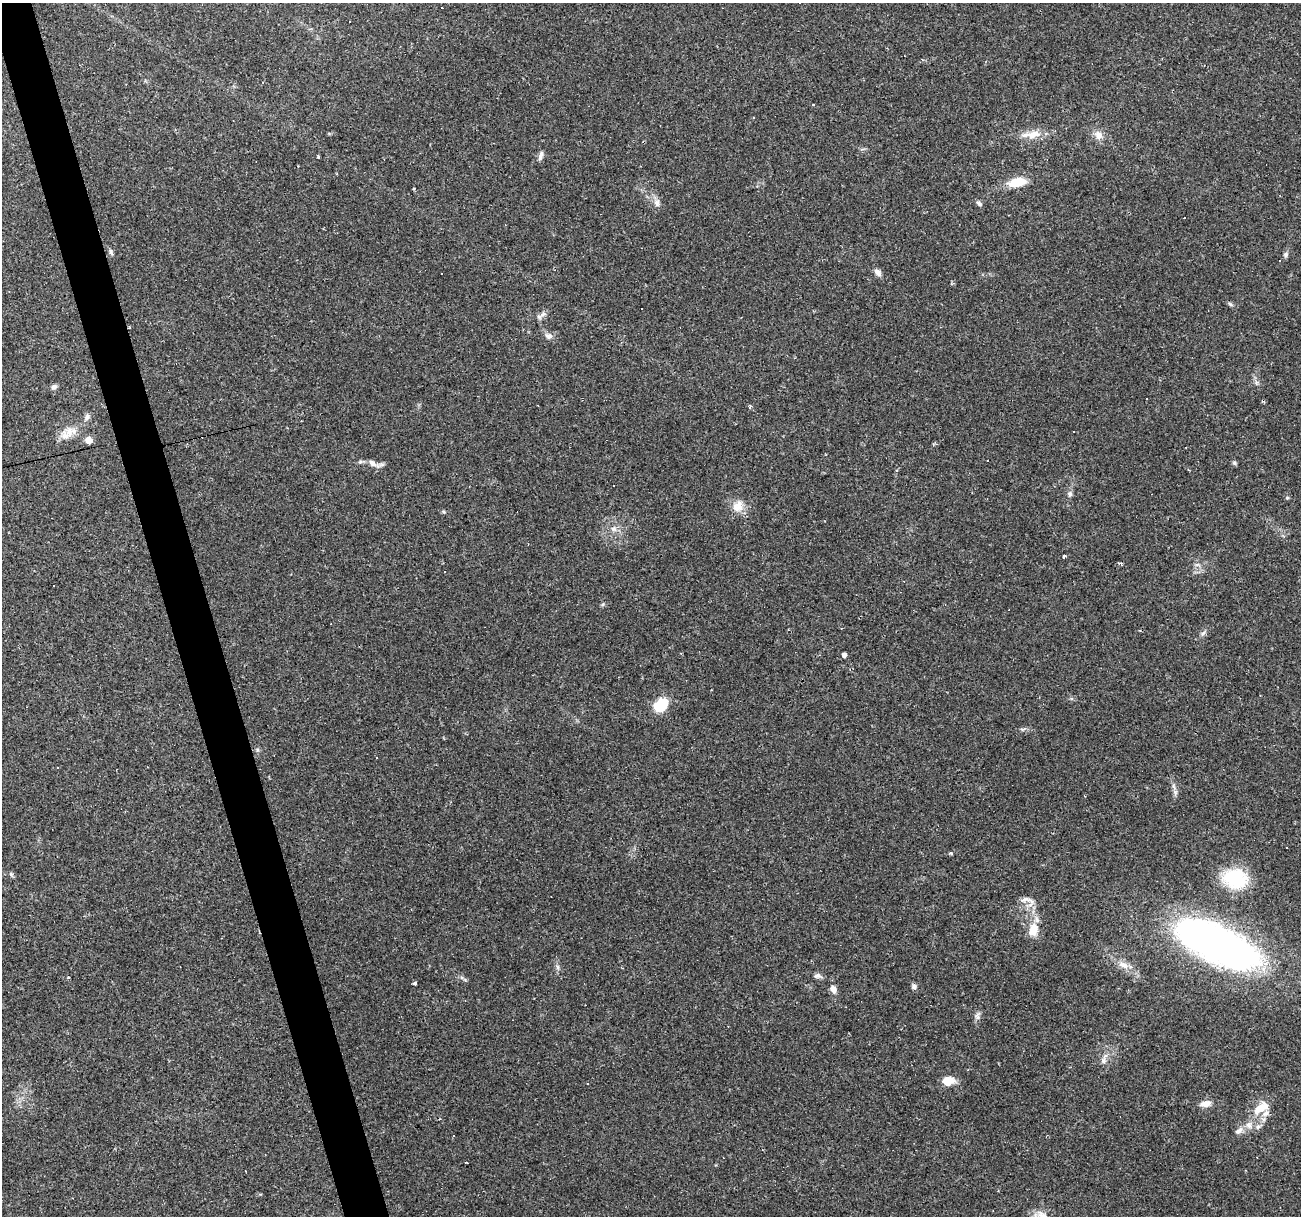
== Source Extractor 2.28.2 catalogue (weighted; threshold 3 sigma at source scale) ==
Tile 11 of 4 x 4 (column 3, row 3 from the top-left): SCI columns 2598-3896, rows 1261-2474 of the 5194 x 4998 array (HDU 1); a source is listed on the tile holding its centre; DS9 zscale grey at full resolution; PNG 1303 x 1218 px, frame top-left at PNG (2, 3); no overlay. Shown black and unused: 3% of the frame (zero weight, under 2 of 3 exposures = <1% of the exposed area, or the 3 px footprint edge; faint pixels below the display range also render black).
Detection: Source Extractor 2.28.2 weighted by HDU 2 'WHT'; one run over the whole footprint, this tile lists its part. Background 0.0476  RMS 0.0041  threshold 0.0186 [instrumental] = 3 sigma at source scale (4.5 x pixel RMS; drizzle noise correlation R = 1.50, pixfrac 1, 0.0396/0.0396 arcsec/px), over >= 5 px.
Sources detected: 89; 23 cosmic-ray / hot-pixel residue — not listed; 2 inside a brighter listed object's ellipse — not listed separately; the other 64 listed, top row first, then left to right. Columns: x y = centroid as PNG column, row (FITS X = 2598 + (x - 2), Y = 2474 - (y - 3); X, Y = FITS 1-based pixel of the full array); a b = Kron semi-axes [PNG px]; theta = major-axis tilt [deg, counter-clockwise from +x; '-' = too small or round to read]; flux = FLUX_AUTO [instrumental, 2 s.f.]
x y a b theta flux
349 21 2 2 - 0.38
922 59 4 3 - 0.6
813 105 3 2 - 0.39
1033 134 21 10 14 5.8
1099 135 12 10 -64 3.1
541 155 12 5 73 1.4
318 157 4 3 - 0.44
1017 182 17 9 11 9.9
657 203 9 6 -86 1.6
979 203 7 5 -47 1.1
1185 218 3 3 - 3.1
111 252 8 4 -88 0.89
1286 255 7 6 - 1
878 272 9 7 -48 2
1230 304 7 4 -44 0.69
543 314 9 7 25 1.6
548 336 11 8 -18 1.9
54 387 7 6 - 1.2
1146 399 3 2 - 0.44
750 406 5 3 - 0.74
87 417 9 6 63 1.4
65 435 16 12 -87 4.4
89 440 7 7 - 2.7
987 460 3 2 - 0.64
360 462 7 4 19 0.73
372 463 12 6 -42 2
1234 463 6 5 - 0.68
1070 494 7 6 - 1.2
1287 498 5 4 - 0.49
738 506 17 14 57 5
443 511 6 3 -20 0.52
614 529 9 6 -15 1.6
1064 557 3 3 - 6
1120 563 5 2 - 0.87
1197 565 7 4 1 0.84
444 571 3 3 - 0.84
53 586 3 3 - 1
603 604 6 4 46 0.59
1203 633 8 5 45 0.95
844 655 4 4 - 1.6
661 705 15 9 35 16
1175 792 8 5 -45 1
951 853 3 3 - 1.2
11 874 6 5 - 0.7
1235 879 24 19 -9 26
1025 899 17 10 -4 3.3
1033 930 18 12 77 6.5
1217 944 90 35 -26 200
1123 965 16 9 -25 3.8
558 967 7 4 -89 0.88
818 976 11 6 -10 1.4
415 983 4 3 - 1.2
914 986 7 6 - 1.1
833 989 8 7 - 2.4
977 1016 10 7 -87 1.5
1104 1061 8 8 - 1.7
948 1081 10 8 8 7.5
587 1083 3 3 - 0.74
1206 1104 15 8 10 2.9
1261 1108 21 11 30 7.7
1258 1127 7 6 - 1.3
1239 1131 12 7 38 2.3
467 1163 3 3 - 1.2
245 1171 3 2 - 0.43